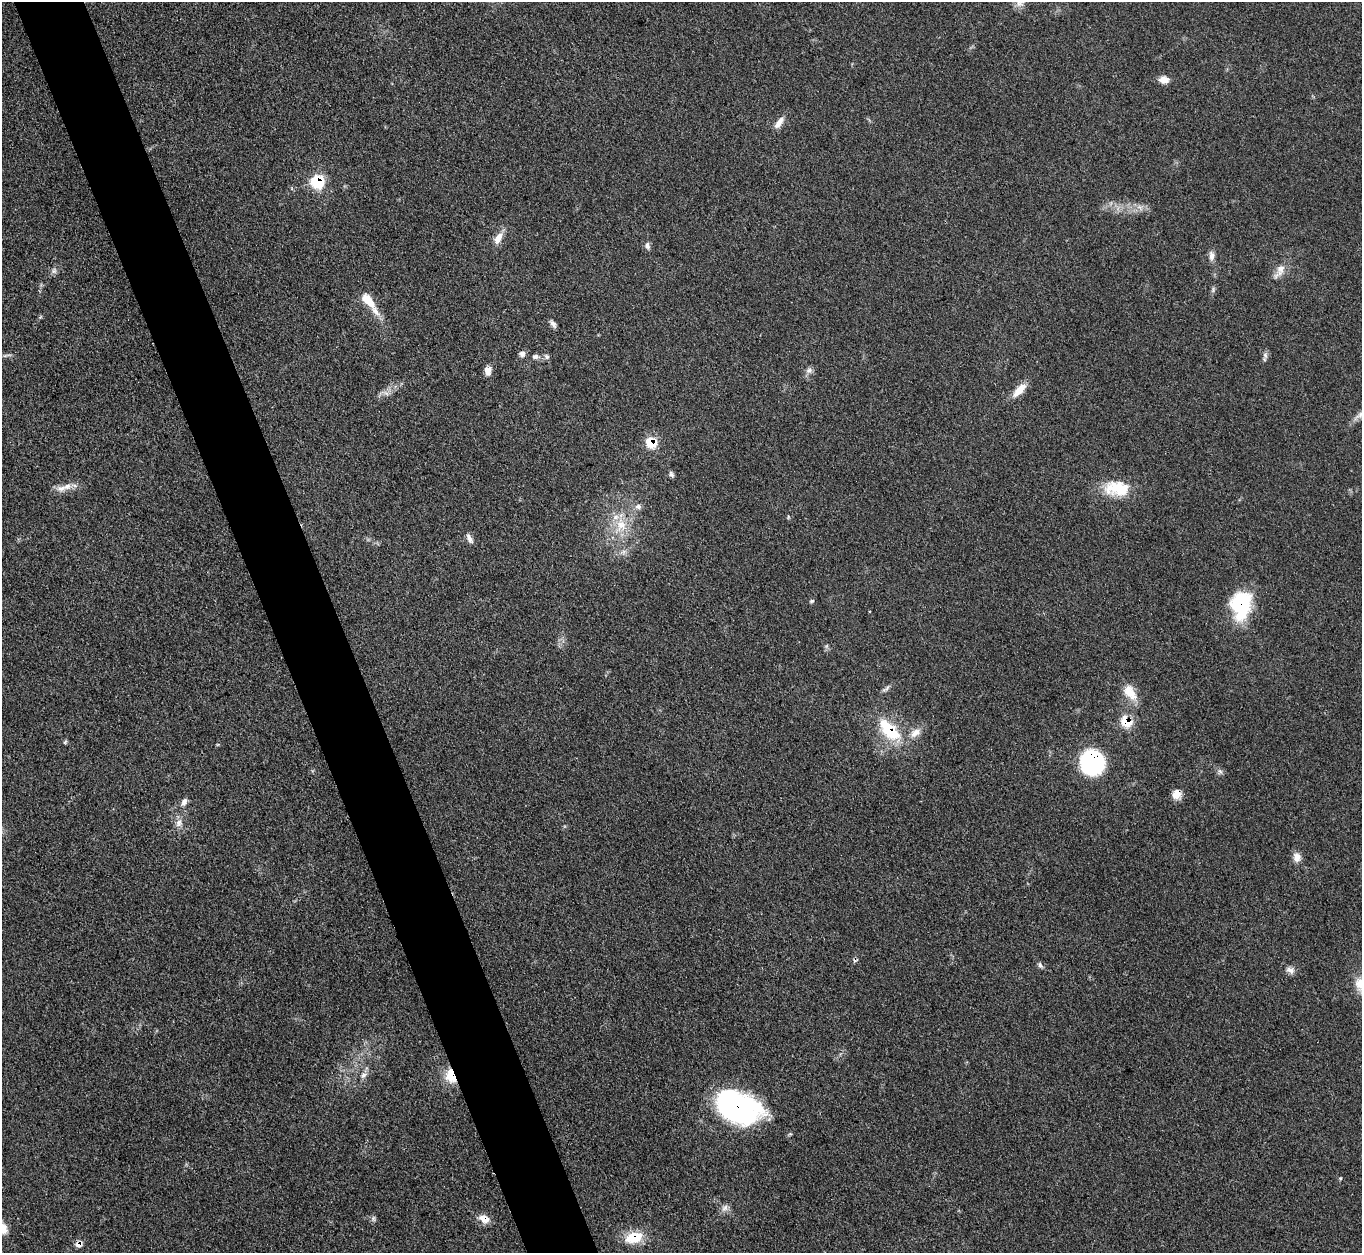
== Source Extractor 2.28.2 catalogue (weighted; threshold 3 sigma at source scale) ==
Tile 11 of 4 x 4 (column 3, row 3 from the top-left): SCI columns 2730-4089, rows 1406-2656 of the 5457 x 5441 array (HDU 1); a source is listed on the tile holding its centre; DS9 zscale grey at full resolution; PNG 1364 x 1255 px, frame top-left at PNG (2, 2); no overlay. Shown black and unused: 5% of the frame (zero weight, under 3 of 4 exposures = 1% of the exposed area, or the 3 px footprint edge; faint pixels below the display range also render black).
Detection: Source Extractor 2.28.2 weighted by HDU 2 'WHT'; one run over the whole footprint, this tile lists its part. Background 0.153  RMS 0.0075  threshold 0.0336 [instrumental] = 3 sigma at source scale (4.5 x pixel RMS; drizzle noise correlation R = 1.50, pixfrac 1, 0.05/0.05 arcsec/px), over >= 5 px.
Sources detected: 54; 1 cosmic-ray / hot-pixel residue — not listed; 1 inside a brighter listed object's ellipse — not listed separately; the other 52 listed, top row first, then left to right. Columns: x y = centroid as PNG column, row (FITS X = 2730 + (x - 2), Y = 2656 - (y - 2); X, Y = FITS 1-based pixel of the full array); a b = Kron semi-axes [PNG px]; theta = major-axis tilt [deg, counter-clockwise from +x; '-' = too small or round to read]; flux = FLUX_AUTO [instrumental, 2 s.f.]
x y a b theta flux
1020 2 16 12 46 6.5
1164 79 12 9 -2 5.5
779 123 17 7 55 5.9
318 182 7 7 - 65
498 238 16 9 60 7.3
647 246 9 7 -79 2.7
1211 256 12 7 90 3.9
54 271 8 6 82 2.1
1279 271 25 9 59 7.8
369 302 32 9 -54 17
553 324 10 5 -51 2.7
522 354 8 8 - 2.5
1265 355 9 6 -75 2.4
535 356 9 7 -3 2.7
547 356 8 6 -54 1.9
488 370 9 7 -89 5.8
809 370 9 7 25 3
1019 390 20 8 47 10
386 393 8 5 -44 2.3
1361 414 20 7 43 6.2
652 443 7 7 - 26
671 474 9 5 -55 1.8
67 486 14 8 20 5.8
1117 488 34 19 -3 27
638 506 9 7 1 3
621 525 21 15 -80 19
469 538 15 6 -63 3.4
812 601 7 4 26 1.1
1241 605 30 20 85 53
887 688 9 4 54 1.8
1130 692 23 12 -52 13
1127 722 10 8 -40 18
889 730 34 16 -46 35
915 733 17 10 33 7.7
65 742 6 4 56 1
1092 762 21 20 - 94
1220 771 8 5 -45 1.8
1177 794 11 10 - 7.2
184 802 11 7 68 3.3
179 823 12 8 62 4.7
1297 857 12 10 -80 5.3
1040 965 8 5 -61 2.1
1290 970 12 7 -27 3.7
363 1075 10 7 44 3.1
451 1076 16 11 -71 17
738 1107 44 27 -21 160
1340 1178 4 4 - 0.88
725 1208 10 8 38 3.6
484 1219 14 10 -22 7.3
2 1228 14 12 -36 10
634 1237 22 14 15 20
78 1244 9 7 39 4
Overlapping masked pixels (flux is a lower limit): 12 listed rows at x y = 318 182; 652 443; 1241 605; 1127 722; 889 730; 1092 762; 1177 794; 451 1076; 738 1107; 484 1219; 634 1237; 78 1244
Isophote crosses this tile's border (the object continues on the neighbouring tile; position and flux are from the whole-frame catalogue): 3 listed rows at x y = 1020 2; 1361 414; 2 1228